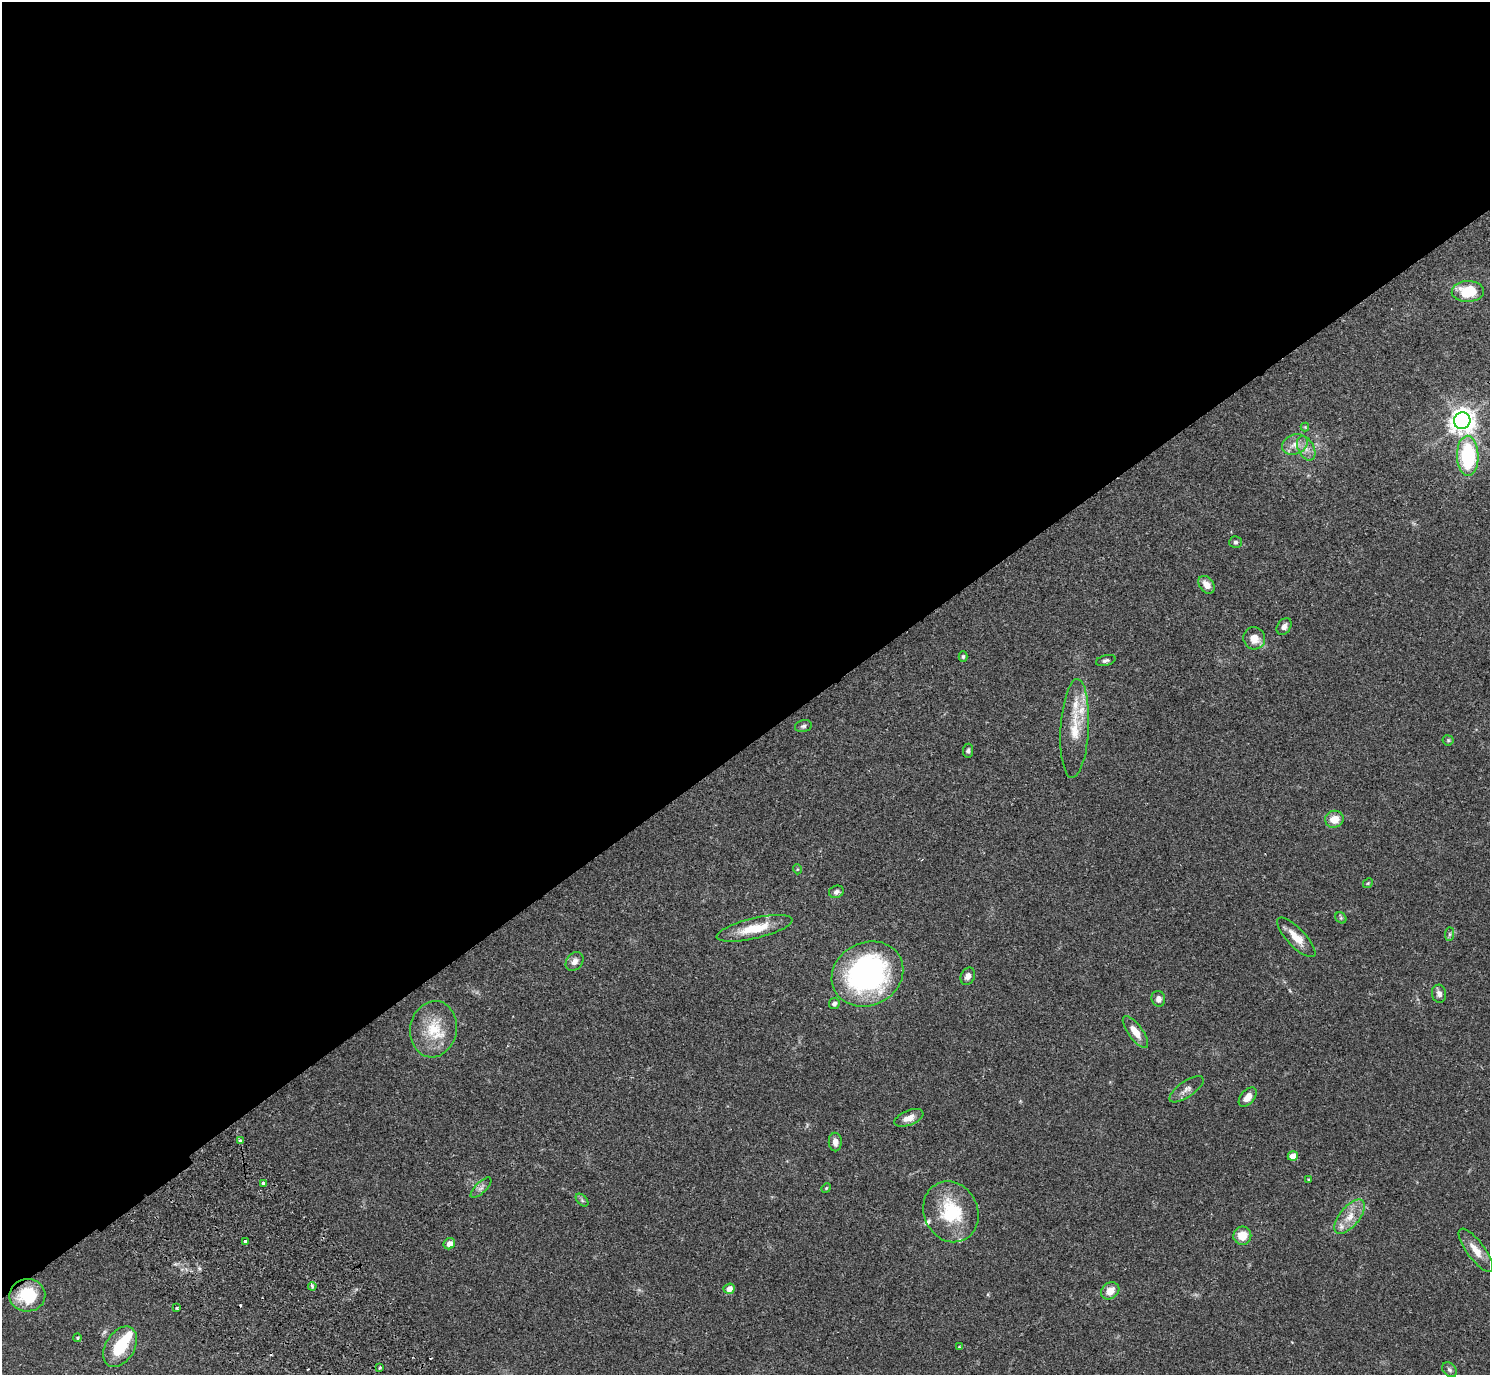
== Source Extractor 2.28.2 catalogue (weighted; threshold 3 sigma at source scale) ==
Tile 2 of 4 x 4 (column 2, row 1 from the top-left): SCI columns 1536-3023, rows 4321-5693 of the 6050 x 6033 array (HDU 1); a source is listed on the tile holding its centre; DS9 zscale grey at full resolution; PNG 1492 x 1377 px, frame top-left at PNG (2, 2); each listed source drawn as its Kron ellipse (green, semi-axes under 4 px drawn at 4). Shown black and unused: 54% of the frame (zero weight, under 2 of 3 exposures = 3% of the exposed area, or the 3 px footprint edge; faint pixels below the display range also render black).
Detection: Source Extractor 2.28.2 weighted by HDU 2 'WHT'; one run over the whole footprint, this tile lists its part. Background 0.108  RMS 0.0067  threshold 0.03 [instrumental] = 3 sigma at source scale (4.5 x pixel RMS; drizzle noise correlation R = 1.50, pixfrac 1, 0.05/0.05 arcsec/px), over >= 5 px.
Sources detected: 69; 3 cosmic-ray / hot-pixel residue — neither listed nor drawn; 7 inside a brighter listed object's ellipse — not listed separately; the other 59 listed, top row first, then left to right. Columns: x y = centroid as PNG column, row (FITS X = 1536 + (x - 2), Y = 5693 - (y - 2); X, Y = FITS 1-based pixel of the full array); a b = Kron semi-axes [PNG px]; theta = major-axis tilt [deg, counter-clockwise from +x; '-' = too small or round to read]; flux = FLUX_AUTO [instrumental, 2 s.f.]
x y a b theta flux
1468 291 16 10 2 23
1462 421 8 8 - 580
1305 427 4 4 - 0.53
1295 444 13 10 22 5.7
1306 448 13 8 -64 4.7
1468 456 20 11 -89 54
1235 542 6 6 - 1.4
1206 585 10 7 -52 5.2
1284 626 9 6 54 3
1254 638 11 11 - 7.4
963 657 5 4 - 0.99
1106 660 10 5 15 1.5
803 726 8 5 14 1.6
1075 728 50 14 87 20
1448 740 5 5 - 0.85
968 751 7 5 82 1.5
1334 819 9 8 - 8.8
797 869 5 3 - 0.58
1368 883 5 4 - 0.83
836 892 7 6 - 2.5
1341 918 6 5 - 0.97
755 928 39 10 13 17
1449 934 7 4 89 1.1
1296 937 26 9 -46 9.5
575 961 10 8 52 3.7
867 974 37 31 27 160
968 976 9 7 64 3.2
1439 994 9 7 -77 3
1158 999 8 6 -74 2.9
834 1003 6 5 - 2.1
433 1029 28 23 80 22
1135 1032 19 7 -54 7.3
1187 1089 20 8 35 4.1
1248 1097 11 6 50 5.6
909 1118 15 7 22 5.2
240 1141 4 3 - 2.5
835 1142 9 6 -87 3.7
1293 1156 5 4 - 7.5
1308 1179 4 3 - 0.53
264 1183 4 3 - 3
481 1188 13 5 44 2.2
826 1188 5 4 - 0.77
582 1200 8 4 -46 1.2
951 1212 31 27 -65 35
1350 1217 21 10 50 9.3
1242 1236 9 9 - 10
245 1241 3 3 - 2.6
449 1244 6 5 - 4.1
1476 1250 26 9 -53 8.3
312 1286 4 3 - 1.6
729 1289 5 5 - 5.4
1110 1291 10 8 37 6.8
27 1295 18 16 3 25
177 1308 3 3 - 0.69
78 1338 4 4 - 0.8
120 1347 22 14 58 23
959 1347 3 3 - 0.8
380 1368 3 3 - 1.1
1449 1370 8 6 -45 1.6
Overlapping masked pixels (flux is a lower limit): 1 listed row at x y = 27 1295